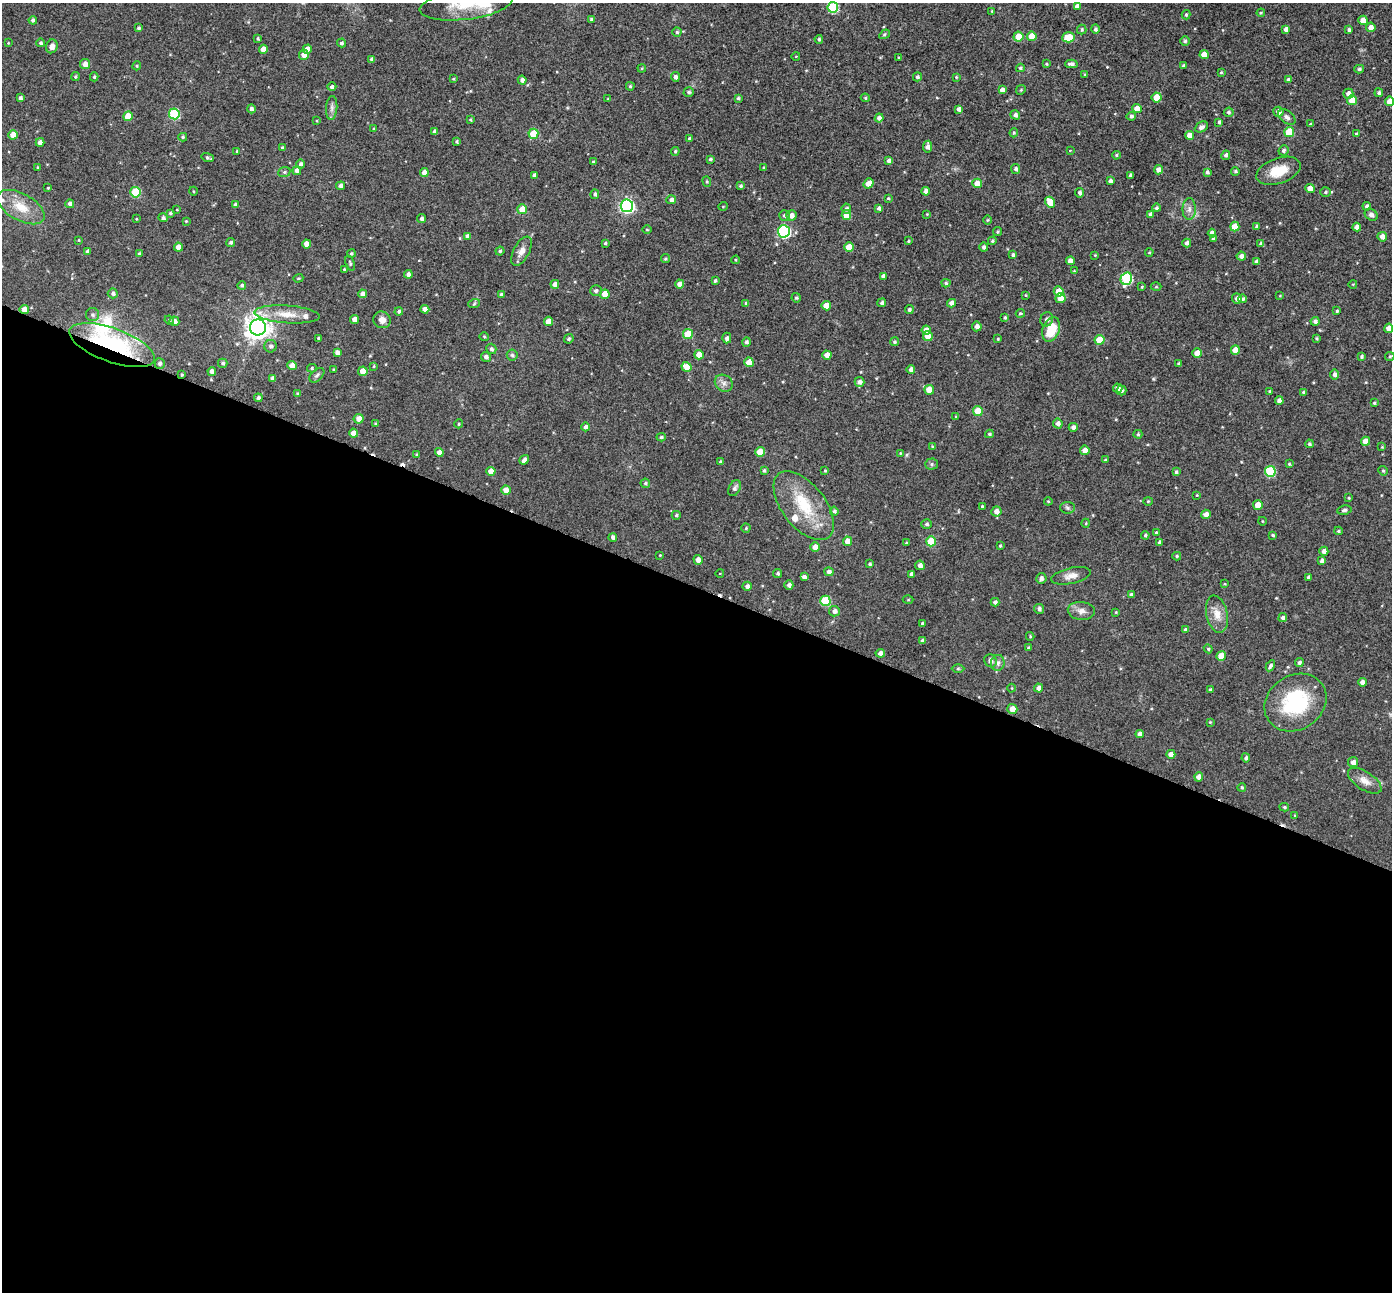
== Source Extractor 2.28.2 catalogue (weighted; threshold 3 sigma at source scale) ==
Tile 14 of 4 x 4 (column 2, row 4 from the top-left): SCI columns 1398-2787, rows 148-1437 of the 5573 x 5589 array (HDU 1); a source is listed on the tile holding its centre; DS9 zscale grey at full resolution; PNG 1394 x 1294 px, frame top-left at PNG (2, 3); each listed source drawn as its Kron ellipse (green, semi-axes under 4 px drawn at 4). Shown black and unused: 55% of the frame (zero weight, under 8 of 16 exposures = <1% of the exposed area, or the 3 px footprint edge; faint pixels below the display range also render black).
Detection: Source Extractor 2.28.2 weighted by HDU 2 'WHT'; one run over the whole footprint, this tile lists its part. Background 0.0453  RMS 0.0065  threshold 0.0267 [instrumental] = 3 sigma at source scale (4.09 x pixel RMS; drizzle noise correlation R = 1.36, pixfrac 0.8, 0.05/0.05 arcsec/px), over >= 5 px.
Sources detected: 428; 2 cosmic-ray / hot-pixel residue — neither listed nor drawn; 8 inside a brighter listed object's ellipse — not listed separately; the other 418 listed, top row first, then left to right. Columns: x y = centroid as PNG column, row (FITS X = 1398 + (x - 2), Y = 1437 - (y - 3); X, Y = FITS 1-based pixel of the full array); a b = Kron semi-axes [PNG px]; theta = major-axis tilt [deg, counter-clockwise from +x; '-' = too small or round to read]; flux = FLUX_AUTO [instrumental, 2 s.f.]
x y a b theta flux
466 4 47 15 7 22
1077 6 4 4 - 2.4
833 7 5 5 - 39
992 11 3 3 - 0.54
1261 13 4 3 - 0.56
1186 15 5 3 - 0.77
592 19 4 3 - 1.4
33 20 4 4 - 1.4
1363 20 5 5 - 6.6
1371 27 5 4 - 3.4
138 28 4 4 - 1.1
1082 29 5 4 - 1
1095 29 5 4 - 1.4
1286 29 4 4 - 2.8
1349 30 3 3 - 1.4
677 32 4 4 - 1
885 34 5 3 - 0.64
1032 36 5 4 - 8.4
1018 37 5 5 - 7.8
1069 37 6 5 - 13
258 38 3 3 - 0.73
819 39 4 4 - 0.89
1185 41 5 5 - 1.1
8 43 3 3 - 0.39
41 43 4 4 - 1.1
341 43 4 4 - 1.1
52 46 7 6 - 2.8
263 49 4 4 - 4.3
307 49 4 4 - 3.7
1204 54 4 4 - 7.7
304 55 5 5 - 3.6
796 56 4 3 - 0.4
899 58 3 3 - 0.63
372 59 4 4 - 1.5
85 64 5 5 - 3.7
1046 64 4 3 - 0.68
1071 64 6 3 1 2
137 66 4 4 - 0.68
1183 66 3 3 - 1.1
642 68 4 3 - 0.56
1020 68 4 3 - 0.9
1359 69 5 4 - 1.2
1221 72 3 3 - 0.56
1085 74 4 3 - 0.71
75 77 4 4 - 0.82
94 77 4 4 - 0.75
675 77 5 4 - 1.8
917 77 4 4 - 1.4
956 77 4 4 - 0.56
453 79 3 3 - 0.55
522 80 4 4 - 2
1288 80 4 4 - 1.5
630 86 4 4 - 0.84
332 87 4 4 - 1.6
1002 90 4 4 - 2.9
1021 90 5 4 - 0.71
689 92 5 5 - 1.1
1379 93 4 4 - 1.3
1348 94 5 5 - 3.1
1157 97 5 5 - 11
20 98 4 3 - 1.4
738 98 4 3 - 0.97
865 98 5 4 - 0.79
608 99 4 3 - 0.54
1352 100 5 5 - 6.9
1389 101 5 4 - 4.8
332 108 12 5 86 2.1
251 109 4 4 - 1.5
959 109 4 4 - 1.9
1137 109 4 4 - 6.5
1229 112 5 4 - 1.1
1278 112 5 5 - 3.3
174 114 5 5 - 38
1015 115 5 4 - 2
128 116 5 4 - 9.4
1131 116 4 4 - 1.2
1287 117 10 6 -39 1.8
879 118 4 4 - 2.2
470 120 4 3 - 0.54
317 121 4 3 - 0.44
1219 122 3 3 - 1.2
1311 124 4 3 - 0.68
1201 127 7 5 27 1.7
374 128 3 3 - 0.68
435 132 4 4 - 2.2
1289 132 5 5 - 16
1014 133 4 3 - 0.75
533 134 5 5 - 14
1356 134 4 2 - 0.48
13 135 5 4 - 6.2
1189 135 4 4 - 4.7
183 137 4 4 - 0.91
690 138 4 3 - 1.1
456 141 3 3 - 0.8
40 142 4 4 - 2.7
927 147 6 4 83 2.6
282 148 4 3 - 1
1070 150 4 2 - 0.4
1283 150 5 5 - 1.3
237 151 4 4 - 0.81
675 151 4 4 - 0.73
1116 155 4 4 - 0.74
1226 155 5 4 - 1.4
208 158 6 4 -18 1.3
710 159 3 3 - 0.92
888 161 4 4 - 1.5
593 162 3 3 - 0.61
300 164 4 4 - 1.3
38 167 4 3 - 0.66
764 168 3 3 - 0.85
1016 169 5 4 - 1.5
1159 170 4 4 - 3.3
297 171 4 4 - 2.8
1235 171 4 4 - 0.96
1279 171 23 12 19 12
284 172 6 5 - 1
424 172 4 4 - 3.4
1207 172 4 4 - 1.2
534 175 4 3 - 2
1131 175 4 3 - 1.6
707 181 5 4 - 0.68
1110 181 4 4 - 1.8
868 183 5 4 - 5.6
977 183 5 4 - 4.5
341 186 4 4 - 2.1
741 186 4 3 - 1.1
48 188 3 3 - 0.5
1310 189 5 4 - 7.6
193 191 4 3 - 0.56
926 191 4 4 - 2.8
135 192 5 5 - 25
1325 192 5 4 - 0.85
1080 193 4 4 - 1.6
595 194 5 4 - 1.2
888 198 4 3 - 0.62
671 200 5 4 - 2.1
1050 202 5 4 - 8.8
70 204 4 4 - 1.6
235 205 4 4 - 1.6
627 206 6 6 - 130
723 206 4 3 - 0.41
1367 206 4 4 - 1.4
21 207 26 13 -29 12
879 208 4 4 - 1.4
1156 208 4 4 - 1.1
522 209 5 5 - 8.6
846 209 5 5 - 1.6
1189 209 11 6 89 2.8
177 210 3 2 - 0.38
170 213 4 3 - 0.84
927 214 3 3 - 0.39
1150 214 4 3 - 1.8
784 215 5 5 - 1.4
846 215 5 5 - 8.6
1371 215 7 5 -37 1.9
791 216 5 5 - 3.4
163 218 4 4 - 1.3
421 218 4 4 - 1.4
136 219 3 3 - 0.49
987 220 5 3 - 0.52
186 221 3 3 - 0.47
1257 226 4 3 - 1.1
1235 227 5 4 - 7.5
1357 227 4 4 - 2.9
647 229 4 3 - 0.5
784 231 6 6 - 81
997 232 4 4 - 0.83
1212 233 4 4 - 2.7
468 236 4 4 - 2.5
1382 237 5 4 - 3.6
1213 239 4 3 - 1.2
79 240 4 3 - 0.4
908 241 3 3 - 0.61
992 241 4 4 - 0.84
231 242 4 4 - 0.95
605 243 3 3 - 0.75
1187 243 4 4 - 2
306 244 4 4 - 4.3
1261 244 4 4 - 1.5
178 247 4 4 - 4.6
849 247 5 5 - 9.4
984 247 5 4 - 1.5
87 251 4 3 - 1.8
500 251 4 4 - 0.8
522 251 16 8 62 4.3
1149 252 4 3 - 0.64
351 253 4 4 - 0.89
139 254 4 4 - 1.2
1013 255 4 4 - 1.1
1095 255 3 3 - 0.53
1241 256 5 4 - 2.8
665 259 4 4 - 0.79
735 260 4 3 - 0.56
1070 261 4 4 - 3.8
1257 262 4 4 - 2.5
350 263 8 4 -72 0.92
344 269 4 3 - 0.64
1074 271 3 3 - 0.44
408 274 4 4 - 1.8
883 276 4 4 - 2
298 278 5 4 - 0.68
1126 279 6 5 - 46
715 281 3 3 - 0.93
946 283 4 4 - 0.97
555 284 4 4 - 3.5
680 284 4 4 - 4.1
1353 284 4 3 - 0.44
242 285 4 4 - 0.95
1142 287 4 3 - 0.6
1156 287 5 3 - 0.59
596 291 6 5 - 1.4
1059 291 5 5 - 7.8
113 293 5 5 - 1.3
362 294 4 4 - 2.8
501 294 4 4 - 1.1
605 294 5 4 - 7.6
1026 295 4 3 - 0.43
1280 296 4 2 - 0.38
796 298 4 4 - 0.94
1060 298 5 5 - 4.8
1237 299 5 4 - 2.4
1243 299 4 4 - 1.1
746 303 4 4 - 0.94
882 303 4 4 - 1.3
951 303 4 4 - 2.8
474 304 6 3 20 0.75
826 306 4 4 - 7.4
24 309 5 4 - 4.5
425 309 4 4 - 2.9
909 310 4 4 - 1.2
399 311 4 4 - 1.1
1337 311 3 3 - 0.89
1020 313 5 3 - 0.72
287 314 33 9 -4 10
92 315 6 6 - 1.4
1005 317 4 3 - 0.87
355 319 4 4 - 3.7
1047 319 7 6 - 2
169 320 4 4 - 0.64
382 320 9 8 - 3.5
174 321 5 4 - 2.8
548 321 4 4 - 5.5
1315 321 4 4 - 1.9
977 326 5 4 - 2.4
258 327 8 8 - 500
1389 328 4 4 - 4.6
1051 329 13 8 70 14
926 330 4 4 - 4.9
688 334 5 5 - 14
928 336 5 5 - 5.9
484 337 4 4 - 0.64
319 338 3 3 - 0.95
727 338 5 4 - 1.5
1317 338 3 3 - 0.63
569 339 5 4 - 0.82
998 339 3 3 - 0.61
1099 340 5 5 - 11
746 342 5 4 - 1.3
894 342 4 4 - 0.96
112 345 45 17 -20 67
271 346 6 6 - 1.7
491 349 5 5 - 1.3
1235 350 5 4 - 7.6
337 353 4 4 - 2.1
1197 353 4 4 - 4.6
512 355 5 5 - 1.1
699 355 5 5 - 5.3
827 355 4 4 - 4.5
1362 356 3 3 - 0.93
1390 356 5 4 - 0.71
486 357 5 5 - 1.9
749 362 5 4 - 7.2
223 363 5 4 - 1.1
160 364 5 5 - 1.2
1179 364 3 3 - 1.2
292 365 5 4 - 3.8
374 366 3 3 - 0.5
687 367 5 4 - 7.6
312 368 5 4 - 0.81
911 369 4 4 - 2.5
334 370 3 3 - 0.75
212 371 4 4 - 3
363 371 5 4 - 6.8
182 375 4 3 - 0.69
317 375 9 5 44 1.4
1335 375 5 4 - 2.1
273 378 4 4 - 2.2
860 382 5 4 - 2
724 383 9 8 - 2.6
1118 388 5 4 - 2.7
929 390 5 5 - 6.3
1121 390 5 4 - 1.3
1270 391 3 3 - 0.71
1304 392 4 4 - 1.1
298 393 4 4 - 0.82
258 398 4 4 - 1.5
1279 401 4 4 - 2.6
1374 403 3 3 - 0.73
978 411 5 5 - 10
956 417 3 3 - 0.62
359 419 5 5 - 3.7
376 423 4 3 - 0.62
459 424 4 4 - 0.71
1058 424 5 4 - 2.3
586 427 4 4 - 1.8
1073 427 4 4 - 1.9
353 433 4 4 - 3.7
989 434 4 3 - 0.96
1138 434 4 4 - 0.83
661 437 4 4 - 0.92
1365 441 4 4 - 5.5
1309 444 4 4 - 1.1
932 446 4 3 - 0.69
1382 447 3 3 - 0.43
1085 450 5 4 - 3.9
439 452 4 4 - 3.4
760 452 5 5 - 8.8
900 453 4 3 - 0.49
417 454 3 3 - 0.74
524 460 5 4 - 2.4
1105 460 4 3 - 0.53
721 462 3 3 - 1.2
931 464 6 5 - 1.2
1289 464 3 3 - 0.57
764 470 4 4 - 1.1
491 471 4 4 - 4.6
825 471 3 3 - 0.58
1270 471 5 5 - 36
1383 471 5 4 - 0.72
1176 472 4 3 - 0.89
645 483 5 4 - 1
735 488 8 5 62 1.9
506 490 4 4 - 5.1
1197 495 4 3 - 0.42
1349 498 4 3 - 0.66
1048 501 4 4 - 0.53
1148 501 4 4 - 0.61
1258 505 5 5 - 6.4
804 506 40 21 -52 28
982 507 3 3 - 0.81
1067 508 7 6 - 1.4
1344 510 7 4 9 1.2
834 511 4 4 - 1.1
996 511 5 5 - 3.3
1206 514 5 4 - 3
676 515 4 4 - 0.9
1262 521 4 3 - 0.4
1086 523 4 3 - 0.44
927 524 5 5 - 1.3
746 528 4 4 - 0.82
1338 531 4 3 - 0.82
1156 532 3 3 - 0.78
1145 535 4 4 - 0.94
1273 535 4 3 - 1.1
613 537 4 4 - 1.7
847 541 5 4 - 5.2
931 541 5 5 - 15
1160 542 4 4 - 1.1
906 543 4 3 - 0.57
1000 546 3 3 - 0.66
815 547 5 5 - 4.1
1324 551 4 4 - 2.5
660 555 3 2 - 0.47
1177 556 4 4 - 0.73
698 560 5 4 - 3
1322 561 4 4 - 2.4
870 564 4 3 - 1
920 565 5 4 - 2.4
829 572 4 4 - 2.3
720 573 4 3 - 0.4
778 573 4 4 - 0.95
911 574 4 3 - 1.9
1071 576 20 8 12 4.4
804 577 4 4 - 2
1308 577 4 3 - 1.2
1041 578 5 5 - 1.8
1225 584 3 2 - 0.42
789 585 4 4 - 2
747 586 4 4 - 1.9
1131 595 4 3 - 1.6
908 600 5 3 - 0.54
825 601 5 5 - 27
995 602 4 4 - 1.5
1039 609 5 4 - 1.8
834 611 5 5 - 2.4
1081 611 13 9 -5 3.6
1116 612 4 3 - 0.57
1217 614 19 10 -77 7.1
1283 618 4 4 - 1.4
922 623 4 3 - 0.8
1185 630 4 3 - 1.5
1030 636 4 4 - 0.68
923 641 4 3 - 1.6
1028 648 3 3 - 0.85
1208 649 4 4 - 0.76
880 653 4 4 - 2.5
1221 656 5 4 - 10
991 661 7 6 - 2.1
998 663 8 7 - 2.2
1299 663 4 4 - 1.5
1270 666 6 4 60 1.4
958 668 6 4 0 0.79
1362 682 4 4 - 2.9
1012 688 4 3 - 0.46
1039 688 4 4 - 2.6
1210 690 3 3 - 1.1
1295 702 32 27 34 45
1012 709 5 5 - 4.9
1210 722 4 3 - 0.55
1140 734 4 4 - 2.9
1171 754 4 4 - 3.7
1246 758 4 4 - 1.4
1353 762 5 5 - 2.5
1199 777 4 4 - 4
1365 781 19 9 -33 5.3
1242 787 4 4 - 0.74
1284 807 5 3 - 0.81
1295 815 4 4 - 0.55
Overlapping masked pixels (flux is a lower limit): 3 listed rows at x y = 24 309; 112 345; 182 375
Isophote crosses this tile's border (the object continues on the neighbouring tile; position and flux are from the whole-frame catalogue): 3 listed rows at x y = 466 4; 833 7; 1389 101